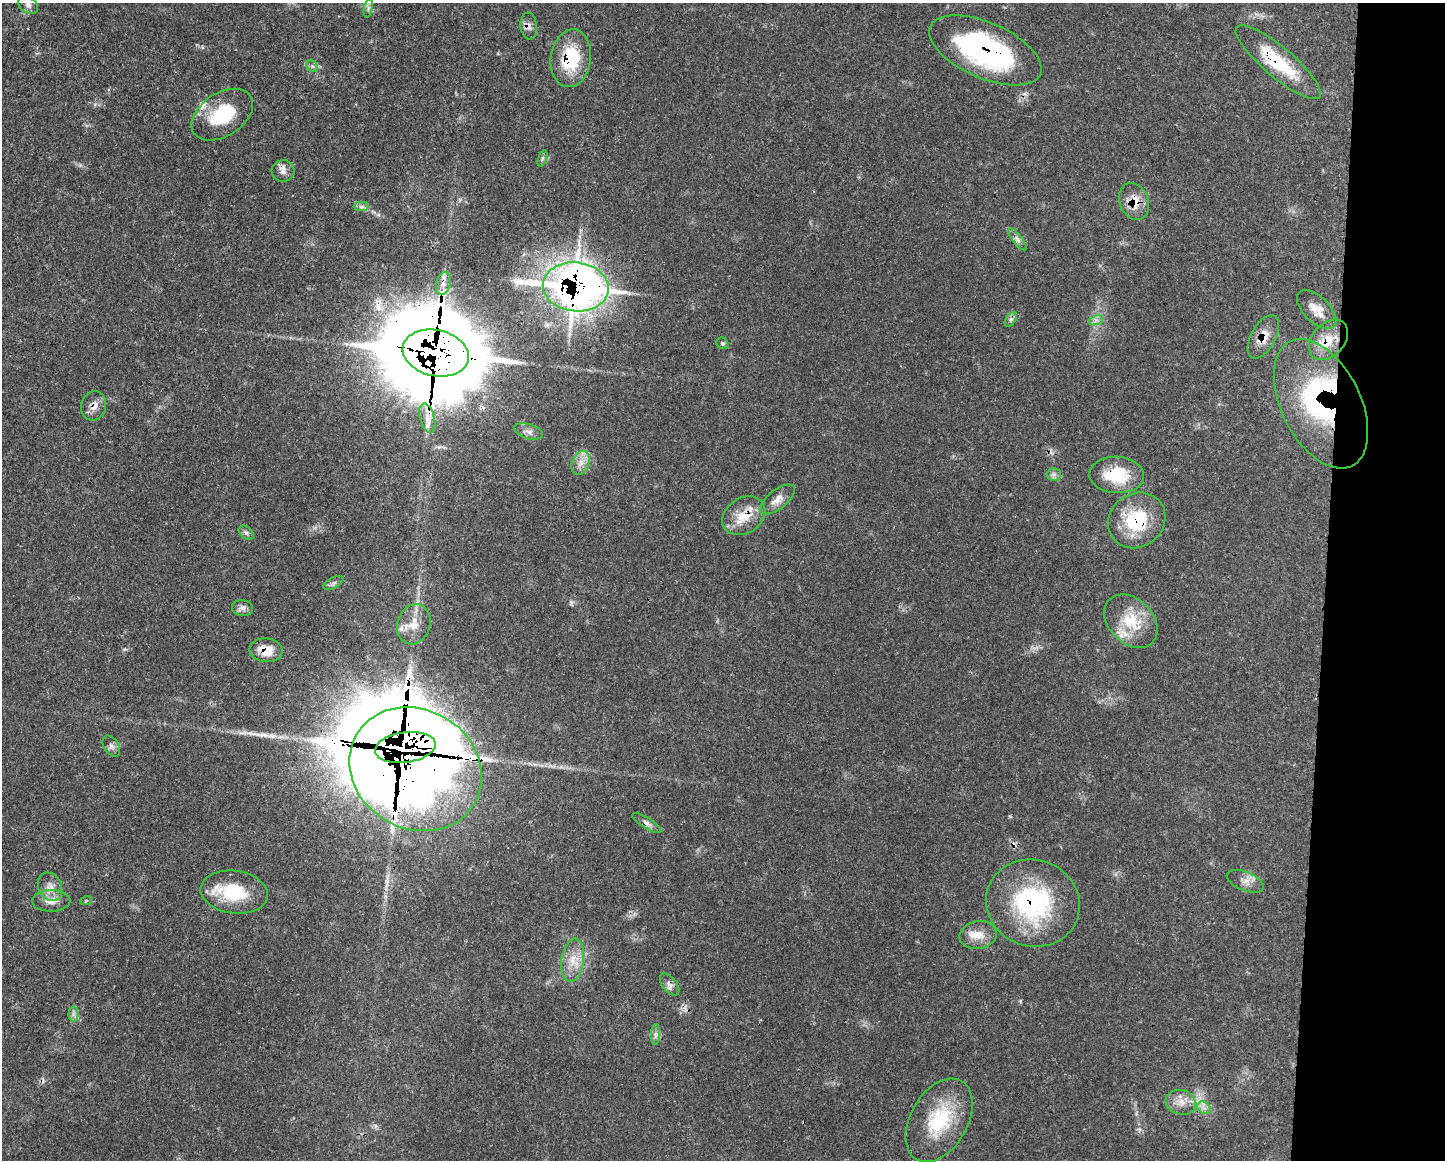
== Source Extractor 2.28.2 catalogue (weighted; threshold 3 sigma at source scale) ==
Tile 9 of 3 x 4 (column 3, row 3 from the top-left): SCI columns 3004-4446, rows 1176-2333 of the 4675 x 4660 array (HDU 1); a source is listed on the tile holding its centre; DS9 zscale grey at full resolution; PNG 1447 x 1162 px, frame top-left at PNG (2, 3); each listed source drawn as its Kron ellipse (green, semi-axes under 4 px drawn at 4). Shown black and unused: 8% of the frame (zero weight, under 3 of 4 exposures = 2% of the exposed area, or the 3 px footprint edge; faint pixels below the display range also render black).
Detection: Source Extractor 2.28.2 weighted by HDU 2 'WHT'; one run over the whole footprint, this tile lists its part. Background 0.0771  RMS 0.0035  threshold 0.0159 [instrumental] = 3 sigma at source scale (4.5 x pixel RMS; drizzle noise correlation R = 1.50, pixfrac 1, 0.05/0.05 arcsec/px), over >= 5 px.
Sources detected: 70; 1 inside a brighter object's white glare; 2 cosmic-ray / hot-pixel residue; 1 long thin detection or spike segment (spike, bleed or trail) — neither listed nor drawn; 10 inside a brighter listed object's ellipse — not listed separately; the other 56 listed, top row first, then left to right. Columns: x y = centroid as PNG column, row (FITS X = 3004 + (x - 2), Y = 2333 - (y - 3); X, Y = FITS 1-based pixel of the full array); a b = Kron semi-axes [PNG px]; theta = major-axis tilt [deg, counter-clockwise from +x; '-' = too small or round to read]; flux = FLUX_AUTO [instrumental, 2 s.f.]
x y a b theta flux
28 5 11 7 -31 1.9
368 8 9 4 77 0.99
529 26 13 8 -84 2.1
985 50 60 28 -23 79
571 58 29 20 83 20
1278 62 54 15 -40 22
312 66 6 5 - 0.77
222 115 34 21 33 18
542 158 8 3 71 0.61
283 171 11 10 - 2.3
1134 201 19 14 -70 6.8
361 207 7 4 0 0.92
1017 239 13 4 -53 1.4
443 283 12 7 74 2.6
576 287 33 24 -6 330
1317 310 24 13 -44 5
1011 319 8 5 57 0.97
1096 320 7 4 18 1.1
1263 337 24 12 61 5.5
1328 340 23 16 47 7.8
722 343 6 5 - 0.65
436 353 33 23 -12 6500
1321 404 70 39 -63 72
94 406 15 12 75 3.2
427 418 15 7 -74 3
529 431 15 7 -15 1.9
581 463 12 8 66 3
1054 474 7 6 - 1.1
1117 475 27 18 -3 16
777 499 21 9 38 3.5
744 516 23 17 34 8.5
1137 520 30 26 38 21
246 533 8 6 -41 0.97
333 583 11 5 28 0.99
242 608 10 8 -7 1.6
1131 621 30 22 -45 14
414 624 20 16 72 6.2
266 650 16 12 -6 6.5
111 746 11 7 -57 1.5
405 747 30 15 8 7400
416 769 68 59 -31 3300
647 823 17 5 -32 1.7
1245 881 20 9 -22 3
50 887 15 11 -64 3.5
234 892 34 21 -8 18
51 901 19 11 1 3.8
86 901 6 4 18 0.46
1033 903 47 43 -20 48
978 935 19 14 11 5.2
573 960 22 11 82 6.2
670 984 13 7 -52 1.7
73 1014 7 5 90 1.1
655 1034 10 4 88 1.2
1181 1102 15 12 -17 3.9
1204 1108 7 5 -42 1.4
939 1120 45 28 60 24
Overlapping masked pixels (flux is a lower limit): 21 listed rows (the first 20) at x y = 529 26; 985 50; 571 58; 1278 62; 1134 201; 443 283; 576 287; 1263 337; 1328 340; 436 353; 1321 404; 94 406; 1117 475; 744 516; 1137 520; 266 650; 405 747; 416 769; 50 887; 1033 903
Unlisted compact peaks at least as high as the median listed source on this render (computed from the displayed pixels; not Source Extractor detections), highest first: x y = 571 602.